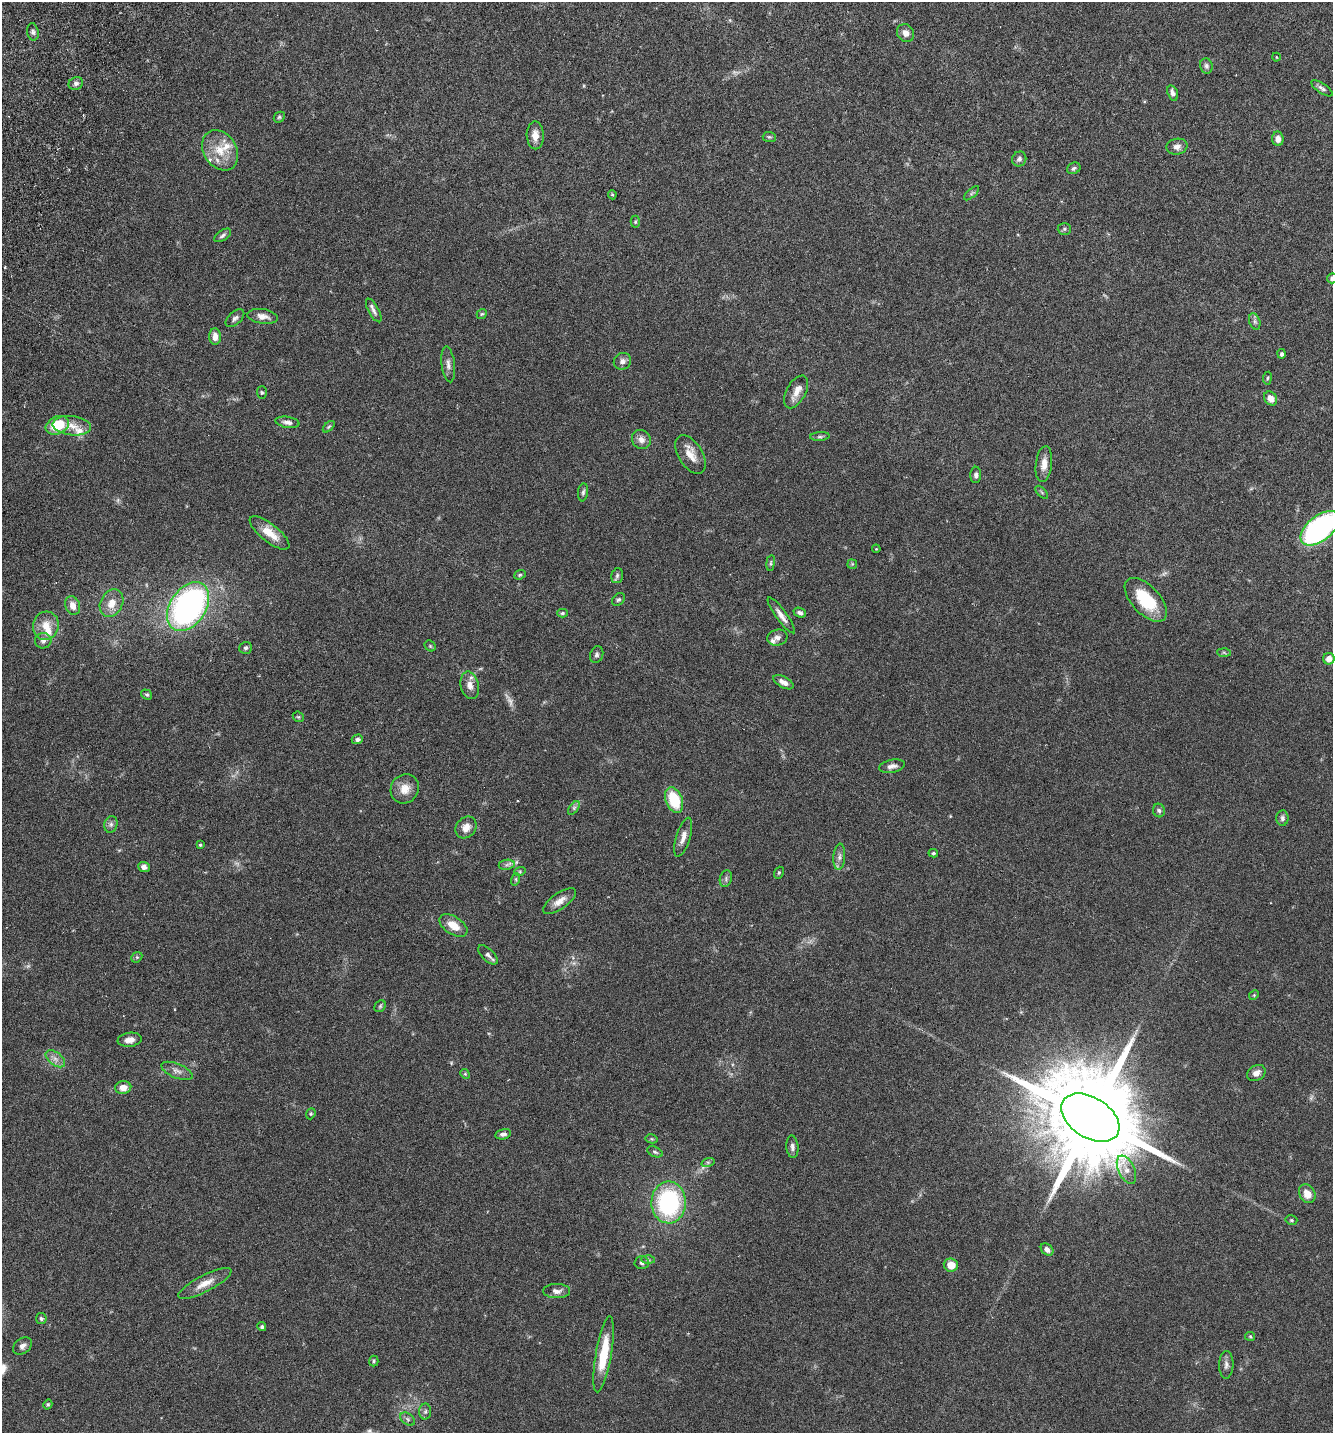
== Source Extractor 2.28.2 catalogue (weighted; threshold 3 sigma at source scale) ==
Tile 11 of 4 x 4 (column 3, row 3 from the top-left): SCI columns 2867-4197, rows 1465-2895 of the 5866 x 5789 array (HDU 1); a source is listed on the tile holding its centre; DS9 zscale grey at full resolution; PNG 1335 x 1435 px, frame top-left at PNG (2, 2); each listed source drawn as its Kron ellipse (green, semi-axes under 4 px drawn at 4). Shown black and unused: <1% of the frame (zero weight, under 3 of 6 exposures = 3% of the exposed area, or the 3 px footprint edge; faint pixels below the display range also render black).
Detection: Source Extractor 2.28.2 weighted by HDU 2 'WHT'; one run over the whole footprint, this tile lists its part. Background 0.0537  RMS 0.0032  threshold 0.0129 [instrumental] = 3 sigma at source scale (4.09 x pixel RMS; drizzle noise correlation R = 1.36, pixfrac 0.8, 0.05/0.05 arcsec/px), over >= 5 px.
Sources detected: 141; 5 too faint to see at this stretch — neither listed nor drawn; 6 inside a brighter listed object's ellipse — not listed separately; the other 130 listed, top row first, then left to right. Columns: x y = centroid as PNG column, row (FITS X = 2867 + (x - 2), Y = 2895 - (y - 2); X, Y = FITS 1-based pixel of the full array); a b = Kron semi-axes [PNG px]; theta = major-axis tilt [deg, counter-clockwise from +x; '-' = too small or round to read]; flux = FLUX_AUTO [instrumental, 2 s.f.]
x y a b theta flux
33 32 9 5 -80 0.78
906 33 9 8 - 1.7
1276 57 4 3 - 0.21
1206 66 7 6 - 0.81
76 83 7 6 - 0.84
1322 88 12 5 -34 0.87
1173 93 8 5 -72 1
279 117 6 5 - 0.43
535 135 14 8 -88 2.3
769 137 6 5 - 0.45
1278 139 7 6 - 1.4
1177 147 10 8 11 1.4
220 150 21 16 -57 6.4
1019 159 7 7 - 0.8
1074 168 7 5 27 0.58
972 193 9 4 42 0.55
612 195 4 3 - 0.34
635 222 6 4 89 0.39
1064 229 6 5 - 0.53
223 235 9 5 34 0.76
1332 278 5 5 - 0.82
374 310 13 5 -61 1
482 314 5 4 - 0.39
263 316 15 7 -8 1.9
235 318 11 6 42 0.97
1255 321 8 5 -71 0.76
215 337 8 6 -85 2
1282 354 5 4 - 0.78
622 361 9 8 - 1.2
448 364 18 6 -83 1.5
1267 378 6 3 81 0.31
796 392 18 9 61 2.6
262 393 6 5 - 0.43
1271 398 7 6 - 2.3
287 422 12 5 -9 1.3
57 425 12 8 24 8.5
72 426 19 9 -6 3.5
329 427 7 4 44 0.48
820 436 10 4 5 0.59
641 440 10 9 - 1.7
690 455 21 12 -58 3.6
1044 464 18 8 83 2.6
976 475 8 5 89 0.71
583 492 9 5 83 0.63
1042 492 8 3 -45 0.34
1320 528 23 12 39 55
270 533 24 9 -39 4.8
876 549 4 3 - 0.23
771 563 8 4 82 0.47
852 564 5 5 - 0.34
520 575 6 4 22 0.41
617 576 8 5 74 0.63
618 600 7 5 41 0.57
1146 600 27 14 -47 11
112 603 14 11 62 3.5
73 606 9 7 -70 2.2
188 606 27 18 56 81
562 613 5 4 - 0.44
800 613 6 4 -22 0.72
781 615 22 5 -54 1.9
46 626 14 13 - 3.9
777 638 10 8 12 1.2
43 641 8 7 - 1.1
430 646 6 5 - 0.36
246 648 6 6 - 0.61
1224 652 7 4 -3 0.45
597 655 8 6 69 0.75
1329 659 6 5 - 2
783 682 11 5 -29 1.6
470 685 14 9 -76 2.2
147 695 6 4 -34 0.44
298 717 6 5 - 0.36
357 739 6 5 - 0.76
892 766 13 6 11 1.4
405 789 15 13 53 3.3
674 800 13 8 -68 11
574 808 8 4 54 0.65
1159 811 7 6 - 0.63
1282 818 7 6 - 0.78
111 824 8 6 76 0.93
466 827 12 9 51 2.5
683 837 20 7 73 2.2
200 845 3 3 - 0.45
933 853 5 4 - 0.47
839 857 13 6 85 1.3
507 865 8 5 8 0.77
144 867 6 5 - 1.2
520 871 6 4 19 0.32
779 873 6 4 69 0.37
516 879 6 4 73 0.43
726 879 8 6 73 0.72
560 901 19 8 34 2.5
453 925 15 9 -33 3.8
488 955 12 6 -44 1
137 957 6 4 44 0.41
1254 995 5 4 - 0.34
380 1006 6 5 - 0.45
130 1040 12 7 7 1.9
55 1059 11 6 -37 1.5
177 1071 17 7 -22 1.6
1256 1073 10 7 31 1.5
465 1074 5 4 - 0.35
123 1087 8 6 4 2.2
311 1114 6 4 69 0.34
1090 1118 32 20 -32 8100
503 1134 8 5 12 0.96
652 1139 6 4 -11 0.36
792 1147 11 6 -85 1.1
655 1152 8 5 -24 0.57
708 1162 7 4 17 0.51
1126 1170 15 8 -64 2.2
1307 1194 10 7 -61 3.1
669 1202 21 17 89 36
1291 1220 6 4 -15 0.4
1047 1249 7 5 -42 1.1
648 1260 6 4 -2 0.53
642 1263 7 6 - 0.75
951 1265 7 6 - 3.8
205 1283 29 8 27 3.5
557 1291 13 7 0 1.5
41 1318 5 5 - 0.54
262 1327 4 4 - 0.48
1250 1336 5 4 - 0.34
22 1346 10 7 39 1.2
604 1354 38 8 80 10
374 1361 5 4 - 0.4
1226 1365 14 7 88 1.2
48 1404 5 4 - 0.39
425 1411 8 6 87 0.68
408 1419 8 5 -37 0.65
Isophote crosses this tile's border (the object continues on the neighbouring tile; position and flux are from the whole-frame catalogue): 2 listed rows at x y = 1332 278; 1320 528